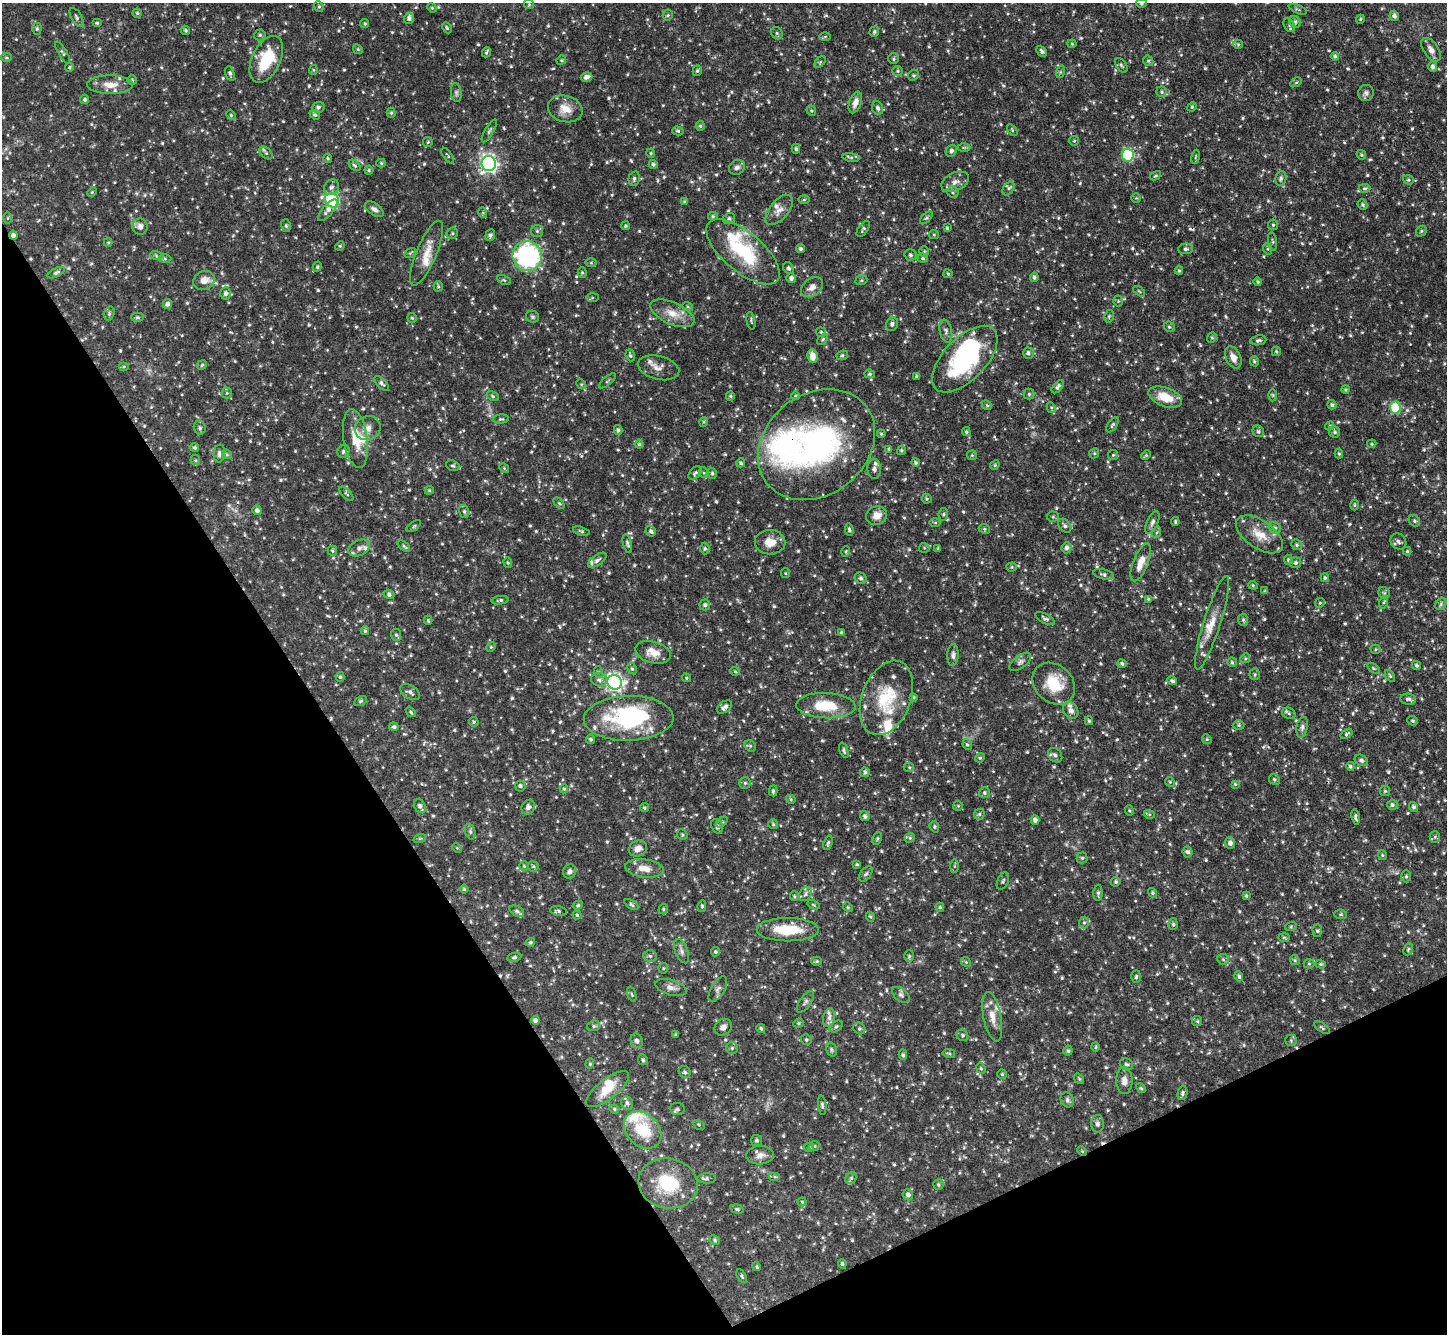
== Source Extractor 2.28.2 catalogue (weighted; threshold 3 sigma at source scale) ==
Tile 14 of 4 x 4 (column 2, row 4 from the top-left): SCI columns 1455-2899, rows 298-1629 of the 5795 x 5784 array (HDU 1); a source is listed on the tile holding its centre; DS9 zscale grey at full resolution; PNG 1449 x 1336 px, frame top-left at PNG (2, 3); each listed source drawn as its Kron ellipse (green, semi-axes under 4 px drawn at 4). Shown black and unused: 28% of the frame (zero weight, under 3 of 4 exposures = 1% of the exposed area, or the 3 px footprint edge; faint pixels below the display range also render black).
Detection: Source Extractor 2.28.2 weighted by HDU 2 'WHT'; one run over the whole footprint, this tile lists its part. Background 0.0834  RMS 0.0042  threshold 0.019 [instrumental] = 3 sigma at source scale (4.5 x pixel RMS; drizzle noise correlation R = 1.50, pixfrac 1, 0.05/0.05 arcsec/px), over >= 5 px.
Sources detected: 973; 3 inside a brighter object's white glare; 5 cosmic-ray / hot-pixel residue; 1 long thin detection or spike segment (spike, bleed or trail) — neither listed nor drawn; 35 inside a brighter listed object's ellipse — not listed separately; of the other 929, all 500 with FLUX_AUTO >= 0.496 (the completeness limit of this list) listed and drawn (429 fainter detections not listed), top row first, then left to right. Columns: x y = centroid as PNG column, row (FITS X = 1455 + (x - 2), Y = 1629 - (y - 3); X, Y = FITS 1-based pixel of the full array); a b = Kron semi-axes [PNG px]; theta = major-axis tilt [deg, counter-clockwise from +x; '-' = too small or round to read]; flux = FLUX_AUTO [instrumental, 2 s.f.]
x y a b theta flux
1141 3 5 4 - 0.66
529 4 5 5 - 0.54
319 6 5 4 - 0.61
432 8 5 4 - 0.53
1298 9 10 3 -22 0.7
137 13 4 4 - 0.57
668 15 5 5 - 0.65
1394 16 5 4 - 1.3
77 17 10 5 -60 1.1
409 18 5 5 - 1.2
1360 19 4 4 - 0.51
1295 22 6 5 - 0.72
97 23 5 4 - 0.55
365 24 4 4 - 0.6
1289 25 7 5 -62 0.76
447 28 6 4 -62 0.58
37 29 6 4 89 0.67
185 30 5 4 - 0.65
874 32 5 4 - 0.75
777 33 6 5 - 0.88
260 35 5 5 - 0.81
825 37 6 4 2 0.52
1072 44 4 4 - 0.5
1238 44 5 4 - 0.52
358 49 5 4 - 0.54
1431 50 13 7 -55 2.4
1042 51 6 4 -46 0.99
486 52 5 3 - 0.65
63 53 13 4 -59 0.82
1335 56 4 4 - 0.7
6 57 5 4 - 0.54
266 59 25 14 65 19
894 59 5 5 - 0.72
561 60 5 4 - 0.51
1148 61 5 5 - 0.71
820 62 7 4 45 0.57
1121 65 8 5 -55 0.78
69 67 4 4 - 0.53
1433 67 5 4 - 1.3
313 70 5 4 - 0.5
697 71 5 4 - 0.66
898 71 5 4 - 0.54
1060 72 6 4 71 0.58
230 73 7 4 -73 1.1
913 75 6 5 - 0.64
586 77 6 4 17 1.7
132 80 4 4 - 0.57
1296 82 6 4 29 0.59
110 85 23 9 0 5.1
1162 92 5 5 - 0.66
456 93 9 5 -82 1
1366 93 8 7 - 1.3
85 99 5 4 - 0.73
855 102 11 6 71 2.7
318 107 6 5 - 1.1
1192 107 5 4 - 0.52
878 108 7 5 -67 1.3
565 109 17 13 -15 5.4
811 111 5 4 - 0.59
391 113 5 4 - 0.6
231 115 5 4 - 0.57
315 115 6 4 -37 0.76
700 126 5 4 - 0.69
1012 130 6 3 -54 0.5
489 131 13 4 59 0.95
678 131 5 4 - 0.67
1074 141 5 5 - 0.63
428 142 5 5 - 0.51
964 147 6 4 1 0.62
796 149 5 4 - 0.7
951 151 6 5 - 0.98
266 153 7 5 -45 0.83
651 153 5 4 - 0.5
1128 155 6 6 - 42
1361 155 5 4 - 0.52
448 156 9 4 -55 0.65
1196 157 7 3 80 0.54
328 158 4 3 - 0.5
851 158 8 4 -9 0.88
381 163 5 4 - 0.58
489 164 7 7 - 150
653 164 4 4 - 0.92
355 165 7 4 -41 0.7
737 167 8 7 - 1.5
369 170 4 4 - 0.56
1155 176 6 4 29 0.56
634 178 7 5 75 0.87
1281 178 7 5 76 1
1408 180 5 4 - 0.61
955 182 14 9 25 2.7
331 187 8 7 - 1.5
1008 188 8 5 54 0.79
1364 188 6 4 1 0.6
92 192 5 4 - 0.5
953 192 6 5 - 0.84
1136 198 5 4 - 0.5
332 200 7 6 - 49
804 200 6 4 1 0.52
685 202 4 4 - 0.64
1363 205 5 4 - 0.66
374 209 11 6 -34 1.7
328 210 13 5 49 1.9
779 210 18 9 49 3.3
483 213 5 3 - 0.5
713 216 5 4 - 0.62
8 218 6 4 89 0.53
926 218 8 4 44 0.73
729 219 6 5 - 0.85
1273 225 5 5 - 0.63
286 226 6 5 - 0.78
625 226 4 4 - 0.55
140 227 8 7 - 2.1
947 228 4 3 - 0.57
863 229 9 5 56 0.76
537 231 6 6 - 0.86
1421 231 6 5 - 0.67
452 233 6 5 - 0.72
13 235 4 4 - 1.5
490 235 6 4 67 1.2
934 235 5 4 - 0.51
1272 241 9 3 -81 0.58
108 242 4 4 - 0.5
340 246 5 4 - 0.56
800 249 4 4 - 0.91
1186 249 7 5 2 0.98
1268 249 6 4 -71 0.62
743 252 45 20 -40 29
924 252 5 4 - 0.54
410 253 6 4 35 0.5
426 253 35 10 67 6.7
156 255 6 4 -20 0.58
910 255 6 5 - 0.9
527 256 15 14 - 64
923 258 5 4 - 0.6
165 259 6 4 -1 0.63
591 263 5 4 - 0.55
317 267 5 4 - 0.61
789 268 6 5 - 0.9
1179 270 4 3 - 0.54
582 272 5 4 - 0.51
56 273 9 4 27 1
948 274 4 4 - 0.56
1034 277 4 4 - 0.88
791 278 5 5 - 1.4
204 280 11 9 27 3.8
504 280 7 4 -27 0.72
861 280 6 4 20 0.57
1258 282 4 4 - 0.55
438 286 5 4 - 0.62
812 287 12 9 37 2.9
1139 291 7 3 -36 0.5
225 293 6 5 - 1.3
592 297 6 4 1 0.55
1118 301 5 5 - 0.55
167 304 5 4 - 1.5
688 307 5 3 - 0.55
109 313 7 5 71 0.7
672 313 24 11 -24 6.2
1109 316 6 4 78 0.63
137 317 6 4 -1 0.64
532 317 6 6 - 0.75
412 318 5 5 - 0.6
751 321 9 3 -81 0.6
892 324 7 6 - 1.2
1169 327 6 5 - 0.64
946 331 11 6 -78 1.5
821 332 5 5 - 0.69
1212 338 5 4 - 0.62
823 339 7 4 49 0.58
1258 340 8 5 8 0.89
1276 351 5 4 - 0.54
1028 353 5 5 - 1.1
630 355 6 4 -69 0.76
842 355 5 4 - 0.67
812 356 7 5 -82 3.9
1233 357 12 7 -65 3.4
965 359 41 21 46 50
1254 361 5 4 - 0.61
202 365 5 4 - 0.59
124 367 5 4 - 0.5
658 368 21 12 -14 4
870 374 5 4 - 0.59
916 376 3 3 - 0.62
607 381 10 3 40 0.64
382 383 9 4 -45 0.98
581 384 5 4 - 0.52
1058 387 8 4 51 1
1345 390 4 4 - 0.57
227 393 5 5 - 0.59
1029 394 5 5 - 0.67
1273 395 6 4 -89 0.57
493 396 6 4 -29 0.61
730 396 5 4 - 0.53
796 396 4 3 - 0.5
1165 397 17 9 -20 8.8
987 405 5 4 - 0.58
1332 405 5 4 - 0.82
1395 407 6 5 - 20
1051 408 6 4 -61 0.58
501 419 7 4 1 0.68
703 422 5 3 - 0.5
1113 425 9 4 56 0.86
1330 426 5 4 - 0.53
200 428 7 5 -66 0.92
368 428 13 12 - 3.6
618 430 5 4 - 0.82
1258 431 6 5 - 0.86
966 432 4 4 - 0.63
1335 432 6 5 - 0.76
881 434 4 3 - 0.5
355 438 29 12 -81 10
639 444 4 4 - 0.77
1372 444 5 4 - 0.52
816 445 63 50 38 98
195 448 4 4 - 0.64
889 449 4 4 - 0.63
901 450 5 4 - 0.61
343 451 6 5 - 1
219 453 9 5 85 1.2
1094 453 5 4 - 0.6
227 454 5 4 - 0.58
1339 454 4 3 - 0.57
972 455 5 5 - 0.55
1113 455 5 5 - 0.54
1146 455 5 4 - 0.57
195 460 5 5 - 0.52
915 462 4 4 - 0.68
741 463 4 4 - 0.81
995 465 5 4 - 0.54
453 466 7 5 -21 0.75
504 468 5 4 - 0.52
874 469 10 6 -89 1.3
695 473 8 5 43 0.88
704 473 5 3 - 0.6
712 473 5 4 - 0.7
429 490 4 4 - 0.5
347 494 9 3 -45 0.58
927 499 5 4 - 0.54
559 503 6 4 -44 0.57
1354 505 5 3 - 0.5
257 510 5 4 - 1.3
464 511 6 5 - 0.9
943 514 6 4 83 0.67
877 516 10 9 - 3.8
1053 517 6 5 - 0.6
1414 521 6 5 - 0.74
1152 522 12 5 67 1.5
1175 522 4 3 - 0.53
935 523 6 4 -1 0.53
414 526 8 4 36 0.7
1065 526 8 5 -50 1.1
1275 528 6 5 - 0.87
984 529 6 4 -23 0.64
849 530 6 3 -84 0.73
581 531 8 4 -17 0.66
651 531 5 5 - 1
1157 532 6 3 71 0.69
1259 534 27 14 -34 8.1
1398 541 8 7 - 1.2
770 542 15 12 -2 5.2
627 544 9 4 -76 0.81
1297 545 5 5 - 0.79
404 546 7 3 -41 0.67
359 548 11 7 26 1.9
924 548 5 5 - 0.55
1067 548 5 5 - 1.2
705 549 6 4 90 0.76
938 549 4 3 - 0.64
332 551 5 5 - 0.67
1407 551 4 4 - 0.54
846 552 5 4 - 0.55
597 560 11 5 36 1.3
1288 560 5 4 - 0.64
1141 562 20 7 68 4.9
508 563 5 4 - 0.59
1296 563 5 5 - 0.83
1012 567 5 4 - 0.52
785 573 5 4 - 0.54
1104 574 10 5 -15 1.1
861 578 6 5 - 0.85
1325 578 4 4 - 0.72
1253 585 5 4 - 0.54
1265 591 4 4 - 0.56
1384 593 6 5 - 0.74
389 594 5 4 - 0.97
1148 599 4 4 - 0.51
500 600 8 4 9 0.76
1384 602 6 4 71 0.62
1320 603 5 4 - 0.56
1441 604 6 5 - 0.92
705 605 5 5 - 1
1045 618 11 5 -28 0.98
428 620 5 3 - 0.53
1243 620 6 5 - 0.76
1212 623 49 8 72 6.8
365 631 4 3 - 0.72
841 632 4 4 - 0.53
396 635 6 5 - 0.75
491 647 5 4 - 0.52
1375 649 5 4 - 0.53
653 652 18 10 -15 4.8
953 655 11 5 87 1.4
1245 658 5 4 - 0.66
1020 662 12 6 36 1.3
1232 662 4 4 - 0.6
1122 664 4 4 - 0.8
1416 665 5 4 - 0.72
1373 668 7 3 -36 0.54
632 669 6 4 -62 0.66
735 671 5 4 - 0.53
598 672 6 4 -72 0.57
1255 674 5 5 - 0.59
1390 676 6 4 -54 0.59
340 677 5 4 - 0.69
686 678 4 4 - 0.51
599 680 8 6 -14 1.7
1172 681 5 4 - 0.76
615 682 7 7 - 140
1054 684 23 18 -43 12
410 692 11 6 -33 1.5
914 697 4 3 - 0.51
886 698 39 24 69 19
1408 699 8 5 -8 1
361 701 7 4 28 0.63
826 706 30 12 -2 13
724 707 8 5 34 1.6
1071 711 9 7 -55 1.9
411 712 6 3 -50 0.58
1289 713 7 5 -26 0.8
629 718 45 22 2 49
1089 721 4 3 - 0.51
1413 721 5 4 - 0.71
474 722 5 4 - 0.59
1239 725 6 5 - 0.66
394 727 4 4 - 0.79
1302 727 11 5 79 1.3
1346 734 7 4 35 0.7
590 739 4 4 - 0.65
1207 739 5 4 - 0.52
967 745 5 4 - 0.63
750 746 6 5 - 0.76
844 750 8 4 -71 0.82
1055 755 8 6 -45 1.3
980 758 5 4 - 0.52
1361 760 7 5 -32 0.91
1350 766 4 4 - 0.76
909 767 5 4 - 0.52
865 772 5 5 - 0.96
1274 779 6 5 - 0.74
1170 782 5 4 - 0.5
745 783 6 6 - 0.77
1235 784 4 4 - 0.51
520 786 5 5 - 0.98
564 789 4 4 - 0.56
773 791 5 3 - 0.69
1385 791 5 5 - 0.55
984 793 5 5 - 0.75
791 799 5 4 - 0.52
1392 805 5 5 - 0.94
420 806 7 5 -60 1.5
958 806 5 5 - 0.5
528 807 8 6 60 1.7
1413 807 5 4 - 0.88
644 808 4 4 - 0.61
1129 810 5 4 - 0.55
979 814 6 5 - 0.68
1149 814 5 3 - 0.5
865 816 5 4 - 1
1355 817 8 3 -80 0.98
1035 820 4 4 - 1.4
722 822 7 4 43 0.69
773 824 5 5 - 0.54
717 826 8 5 -62 1.3
934 827 6 4 -71 0.55
470 832 8 5 -72 0.93
682 835 6 4 -49 0.6
1435 837 5 5 - 0.66
420 838 6 4 19 0.56
877 838 6 4 63 0.65
910 838 5 4 - 0.55
828 843 7 3 71 0.72
1230 843 5 5 - 1.5
457 848 5 4 - 0.5
638 849 9 7 28 2.9
1187 852 5 5 - 1.1
1382 855 5 4 - 0.51
1082 858 5 5 - 0.69
857 864 4 3 - 0.59
524 866 4 4 - 0.56
533 866 5 5 - 0.63
954 866 6 4 90 0.56
644 868 19 9 -7 4.8
570 872 7 6 - 1.4
866 874 9 5 50 1.1
1406 876 6 5 - 0.73
1003 881 9 5 66 0.88
1116 882 5 5 - 0.79
464 889 4 4 - 0.6
1098 893 8 4 89 0.91
1153 893 5 4 - 0.68
805 894 7 5 52 1.2
1246 895 4 3 - 0.65
794 896 5 4 - 0.58
578 905 5 4 - 0.63
631 905 7 4 -30 0.76
814 905 6 4 -32 0.5
702 906 6 4 82 0.62
848 907 5 4 - 0.52
940 907 4 4 - 0.56
663 909 5 4 - 0.61
517 911 8 5 -30 0.85
559 911 8 5 -9 0.85
1341 914 6 4 -5 0.57
577 915 4 4 - 0.5
870 917 5 4 - 0.57
1084 922 6 5 - 0.77
1173 924 6 5 - 0.65
1291 926 6 4 20 0.54
788 930 31 11 0 15
1317 931 6 4 -88 0.6
1284 937 6 4 -2 0.55
530 942 5 4 - 0.64
1408 949 6 4 68 0.7
682 951 13 6 -69 1.7
715 952 4 4 - 0.79
650 956 7 5 -3 1
909 956 6 5 - 0.66
514 957 7 4 11 0.69
1223 959 6 5 - 0.76
1295 960 5 4 - 0.5
817 961 5 4 - 0.53
966 962 5 4 - 0.59
1309 964 5 5 - 0.62
1321 964 5 4 - 0.58
663 968 5 5 - 0.55
1239 976 5 4 - 0.69
1136 977 6 4 85 0.73
671 987 16 7 -17 2.5
718 989 14 7 59 1.7
632 994 8 4 -72 0.61
901 995 10 6 -39 1.2
805 1002 12 5 54 1.3
992 1017 25 9 -79 4.7
829 1018 9 6 79 1.5
535 1020 4 4 - 1.3
1197 1021 5 5 - 0.62
798 1023 5 4 - 0.56
594 1026 6 5 - 0.75
836 1026 7 5 37 0.91
723 1027 9 8 - 2
761 1028 4 4 - 0.74
859 1028 6 5 - 0.87
1322 1028 9 4 -36 0.68
676 1035 3 3 - 0.58
962 1035 6 5 - 0.73
806 1040 5 5 - 0.7
1291 1040 6 5 - 0.75
637 1041 7 6 - 1.5
1095 1047 5 4 - 0.54
732 1048 6 6 - 0.86
831 1049 7 5 -74 0.78
1068 1051 5 4 - 0.72
949 1053 6 4 -10 0.63
903 1055 5 4 - 0.81
643 1060 5 4 - 0.76
590 1064 5 4 - 0.54
1126 1064 7 6 - 0.96
981 1068 6 4 -67 0.57
685 1072 6 5 - 0.77
1002 1074 4 4 - 0.5
1079 1079 6 4 -54 0.55
1124 1081 13 8 -89 2.8
1141 1088 5 4 - 0.52
608 1089 26 10 38 7.8
1182 1093 7 5 77 0.89
1067 1100 8 6 -64 1.1
627 1103 7 6 - 1.2
822 1105 9 4 -85 0.81
614 1109 5 4 - 0.55
677 1109 7 6 - 1.1
1097 1124 9 6 -89 1.3
699 1125 6 4 -30 0.52
643 1130 21 16 -44 15
757 1140 5 5 - 0.75
814 1146 5 5 - 0.57
809 1147 5 4 - 0.54
1082 1151 5 3 - 0.51
760 1155 14 9 4 2.8
775 1177 6 4 0 0.59
707 1178 9 5 1 1
851 1178 6 5 - 0.82
668 1183 30 25 -12 21
938 1185 5 5 - 0.65
908 1195 6 5 - 1.5
802 1202 4 4 - 0.52
737 1209 7 4 -16 0.65
715 1240 6 4 -26 0.64
842 1264 5 4 - 0.77
757 1267 4 4 - 0.69
742 1276 7 4 -59 0.64
Overlapping masked pixels (flux is a lower limit): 6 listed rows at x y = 1431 50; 13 235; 816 445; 1182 1093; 1082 1151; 668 1183
Isophote crosses this tile's border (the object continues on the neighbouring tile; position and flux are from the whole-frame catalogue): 3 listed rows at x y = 1141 3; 668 15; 1431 50